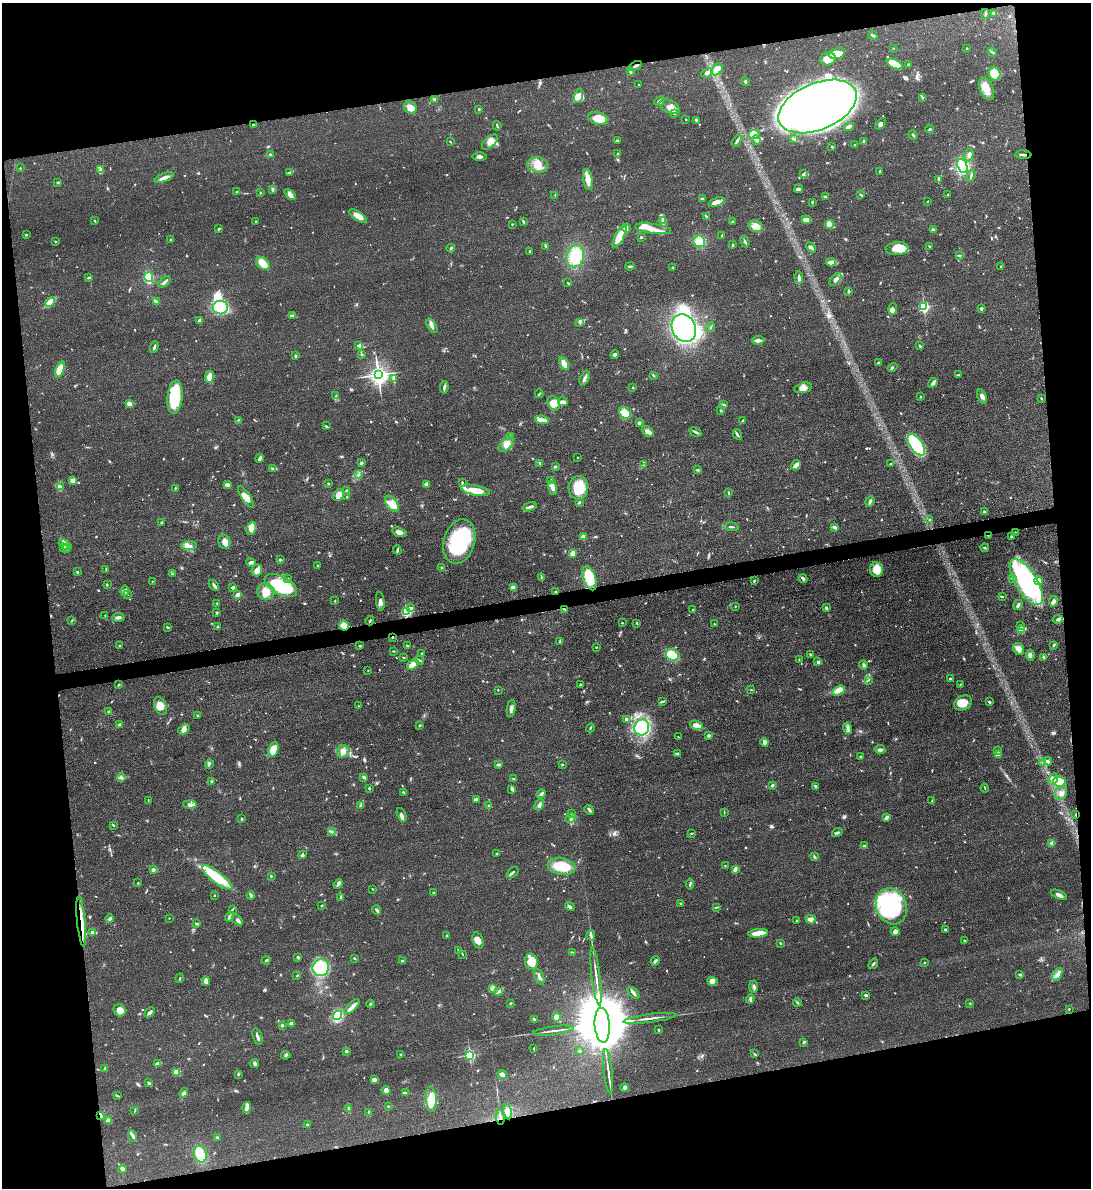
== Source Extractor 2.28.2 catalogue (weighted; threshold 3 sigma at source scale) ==
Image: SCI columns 142-4496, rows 12-4753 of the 4750 x 4765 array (HDU 1 of 3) = the unmasked area's bounding box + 8 px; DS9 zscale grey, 4 x 4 block average (1 PNG px = mean of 4 x 4 image px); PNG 1093 x 1190 px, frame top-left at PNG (2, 3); each listed source drawn as its Kron ellipse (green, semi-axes under 4 px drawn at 4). Shown black and unused: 22% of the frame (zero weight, under 3 of 4 exposures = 2% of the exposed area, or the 3 px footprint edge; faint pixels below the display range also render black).
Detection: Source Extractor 2.28.2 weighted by HDU 2 'WHT'. Background 0.0459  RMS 0.0051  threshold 0.0232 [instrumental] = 3 sigma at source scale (4.5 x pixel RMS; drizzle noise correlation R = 1.50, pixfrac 1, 0.05/0.05 arcsec/px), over >= 5 px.
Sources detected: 916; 5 too faint to see at this stretch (4 x 4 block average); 7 inside a brighter object's white glare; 6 cosmic-ray / hot-pixel residue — neither listed nor drawn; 20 coinciding with a brighter row at this scale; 51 inside a brighter listed object's ellipse — not listed separately; of the other 827, all 500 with FLUX_AUTO >= 1.9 (the completeness limit of this list) listed and drawn (327 fainter detections not listed), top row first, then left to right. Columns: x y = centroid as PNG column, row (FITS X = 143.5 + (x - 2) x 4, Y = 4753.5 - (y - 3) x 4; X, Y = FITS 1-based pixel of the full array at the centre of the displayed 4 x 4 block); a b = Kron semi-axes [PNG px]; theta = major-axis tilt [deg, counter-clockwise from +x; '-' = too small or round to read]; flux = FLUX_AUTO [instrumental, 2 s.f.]
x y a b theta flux
994 13 3 2 - 5.4
985 14 5 2 - 4
873 35 5 2 - 6.9
893 48 2 2 - 2
967 48 2 2 - 6.9
992 52 5 2 - 3.8
837 53 8 5 14 43
828 59 8 6 17 48
895 64 8 4 -27 94
908 64 3 2 - 2.3
635 66 7 2 25 7
717 69 7 4 51 29
630 71 3 3 - 6.3
707 73 6 3 24 10
995 74 7 5 -67 58
745 82 4 2 - 3.9
638 84 2 2 - 2.3
986 89 12 6 -67 52
579 96 7 4 76 17
923 97 3 2 - 3.1
435 99 4 2 - 4.9
659 101 5 3 - 8.7
817 106 41 23 23 2800
410 107 7 5 -36 23
670 107 11 6 -25 25
479 109 2 2 - 3.8
674 114 3 2 - 2.4
598 119 10 6 -13 48
686 119 2 2 - 2.2
696 120 2 2 - 6.3
881 124 7 3 49 8.8
253 125 2 2 - 3.4
497 126 5 2 - 3.6
849 126 5 2 - 16
929 129 4 2 - 3.1
754 135 5 4 - 15
913 135 5 2 - 4.5
793 138 4 2 - 3.8
617 140 3 2 - 5.2
756 140 5 3 - 10
737 141 6 2 55 8.7
863 141 3 3 - 3
450 142 3 2 - 1.9
490 142 10 5 42 20
855 145 2 2 - 5
832 147 3 2 - 3.1
270 154 3 2 - 4
617 154 2 2 - 2
969 155 6 3 74 16
1023 155 8 2 -4 7.9
480 157 7 3 0 9.2
538 165 10 7 -8 37
962 166 7 5 -67 200
20 168 3 2 - 2.5
100 170 3 2 - 5.7
880 171 3 2 - 2.3
289 173 2 2 - 2.4
803 174 3 2 - 4.1
971 176 6 2 72 5.7
164 178 10 2 21 17
588 179 11 4 -81 28
939 180 2 2 - 2.5
58 182 2 2 - 3.2
272 189 2 2 - 1.9
799 189 4 2 - 9.1
237 192 2 2 - 2.4
260 193 3 2 - 2.1
290 194 6 3 -45 16
861 194 3 2 - 2.6
555 195 2 2 - 1.9
947 195 2 2 - 2.6
825 196 4 2 - 4.2
702 199 3 2 - 6.9
927 201 2 2 - 2.2
716 202 8 4 20 19
812 202 3 2 - 2.6
358 216 10 4 -34 27
707 217 3 2 - 2.6
94 220 3 2 - 3.4
663 220 4 3 - 5.9
806 220 5 2 - 34
256 221 2 2 - 2.4
523 221 3 2 - 4.3
732 222 3 2 - 2.4
512 224 2 2 - 2.9
829 224 4 3 - 32
756 226 7 6 - 24
626 228 4 2 - 9.2
219 229 2 2 - 4.2
653 229 18 5 -8 34
933 229 3 2 - 5.6
26 235 2 2 - 2.6
619 236 12 4 63 69
722 236 4 2 - 2.4
641 237 2 2 - 3.8
171 240 3 2 - 2.9
55 241 2 2 - 2.1
699 241 6 5 - 60
745 242 5 2 - 6.2
733 245 3 2 - 3.2
546 246 3 3 - 6.1
929 246 2 2 - 3.4
811 247 6 3 -44 8.2
451 248 4 2 - 4.4
897 249 11 6 5 57
530 251 2 2 - 3.2
959 255 3 2 - 2.8
575 256 11 8 74 110
831 262 4 3 - 28
263 264 8 5 -42 42
630 266 4 2 - 4.1
1001 267 4 2 - 3.3
672 268 3 2 - 3.3
149 277 5 3 - 190
89 278 4 2 - 3.4
799 278 6 3 -87 8.9
835 279 7 4 48 14
164 282 7 2 41 7.7
568 283 2 2 - 3.1
849 291 2 2 - 4.9
50 302 5 3 - 68
156 302 3 2 - 3.3
924 307 2 2 - 510
220 308 7 7 - 180
893 309 6 4 88 9.2
981 309 2 2 - 19
292 315 3 2 - 3.3
199 321 3 2 - 16
580 323 2 2 - 4.2
432 326 8 3 -59 11
711 327 5 2 - 2.5
684 328 14 11 -63 770
758 340 6 3 2 15
359 346 4 2 - 7.5
920 346 4 2 - 3
154 347 6 2 68 7
615 354 4 2 - 10
362 355 2 2 - 1.9
296 356 2 2 - 5.4
878 362 3 2 - 3.6
564 364 7 3 -64 30
892 367 5 2 - 4.5
60 369 8 4 70 53
378 375 3 3 - 2000
653 375 3 2 - 4.2
958 375 4 2 - 3.8
209 377 6 3 83 33
394 378 4 3 - 5.5
585 378 8 2 66 9.5
933 383 5 3 - 8
444 387 6 3 82 6.6
633 387 2 2 - 2.7
803 388 9 5 15 16
539 394 4 2 - 3
336 396 3 2 - 3.4
982 396 8 3 -64 12
175 397 17 7 85 130
920 397 2 2 - 2.9
1041 398 3 2 - 2.8
563 402 5 3 - 7.6
554 403 8 6 -63 30
129 404 3 2 - 21
724 405 3 2 - 3.3
721 410 2 2 - 3.7
625 413 7 5 -43 63
238 420 2 2 - 2.1
542 420 7 3 -7 26
743 420 3 2 - 2.5
639 423 3 3 - 7
326 426 4 2 - 3.3
648 431 6 4 -33 12
695 432 6 2 -26 6.2
737 434 5 2 - 6.5
510 436 4 2 - 3.9
506 444 9 5 44 22
916 445 12 6 -55 240
577 457 2 2 - 2
260 458 4 3 - 9.2
361 463 3 3 - 4
539 463 3 2 - 2.1
891 463 4 2 - 2.3
643 465 3 2 - 2.5
796 465 5 2 - 20
555 466 2 2 - 14
273 468 3 2 - 3.6
698 470 4 2 - 3.4
358 475 4 2 - 3.6
73 480 2 2 - 70
551 481 4 2 - 2.5
462 482 2 2 - 2.2
328 483 2 2 - 3.1
426 484 2 2 - 38
228 485 4 3 - 6.8
61 486 3 2 - 4.3
175 488 2 2 - 2
553 488 7 2 -74 18
578 488 12 9 85 96
346 490 3 2 - 2.1
475 490 14 5 -11 64
728 492 2 2 - 3.2
339 495 6 5 - 21
246 497 12 4 -56 31
347 497 2 2 - 3
870 501 6 2 68 7.4
579 502 4 2 - 4
392 504 9 5 -54 40
530 507 7 2 17 9.3
985 512 4 3 - 6.1
929 520 3 2 - 3.6
161 522 2 2 - 2.1
732 527 7 2 -7 5.4
834 527 3 2 - 10
251 528 6 5 - 19
399 532 7 4 -18 16
1015 532 2 2 - 2.1
988 535 2 2 - 1.9
583 536 2 2 - 41
1011 536 3 2 - 4
459 541 23 15 73 250
224 542 7 6 - 19
65 545 7 3 -33 10
189 545 8 3 3 14
64 547 3 2 - 3.3
985 548 4 2 - 2.6
67 549 2 2 - 2.2
397 550 4 2 - 5.7
573 553 3 3 - 14
280 560 3 3 - 3.3
251 562 5 4 - 7.1
318 566 2 2 - 3.7
442 567 3 2 - 3.8
106 569 3 2 - 2.9
876 569 7 6 - 49
257 570 6 5 - 22
77 572 2 2 - 9.7
173 574 3 2 - 2.5
541 577 2 2 - 2
590 578 12 6 -71 87
288 579 3 2 - 2.5
803 579 4 2 - 13
1013 579 3 2 - 3.3
152 581 2 2 - 3.6
754 581 2 2 - 3.3
1038 581 4 3 - 14
1026 582 26 10 -58 580
107 584 3 2 - 2.9
214 585 6 2 -48 10
281 585 18 9 -28 180
233 587 2 2 - 9.1
513 588 4 4 - 19
125 591 5 3 - 7.7
266 592 9 8 - 41
556 592 3 2 - 3.7
128 595 2 2 - 3.2
237 595 3 2 - 16
1002 597 3 2 - 3
335 601 2 2 - 2.2
380 601 9 4 -83 13
1053 601 5 4 - 10
217 603 2 2 - 2.5
1018 605 5 3 - 6.1
735 606 2 2 - 2
411 608 3 2 - 6.6
826 608 4 2 - 5.1
565 609 4 2 - 4.1
693 610 4 2 - 2.5
406 612 2 2 - 450
216 613 3 2 - 2.4
105 616 4 2 - 2.5
118 617 6 3 4 11
1058 619 5 3 - 6.7
72 620 2 2 - 2
370 621 4 2 - 2.9
622 623 2 2 - 2.8
637 624 3 2 - 2.8
714 624 2 2 - 1.9
344 625 5 4 - 26
1020 625 2 2 - 2.2
168 627 3 2 - 3.7
217 627 3 2 - 2.7
1021 630 4 2 - 71
392 637 2 2 - 2
560 642 4 2 - 2.2
119 645 2 2 - 3.8
1054 645 3 2 - 6.5
360 646 2 2 - 3.3
407 646 3 2 - 3.9
596 647 2 2 - 2.4
1019 649 6 5 - 19
393 651 2 2 - 3.1
422 654 4 2 - 2.6
672 655 7 5 -33 73
810 655 3 2 - 5.5
1030 655 6 3 -81 11
403 657 4 2 - 2.1
1043 657 4 2 - 6.1
799 659 2 2 - 2.2
419 660 5 2 - 4.1
817 662 3 3 - 4.2
413 664 6 3 37 34
864 665 4 2 - 5.1
368 670 2 2 - 3.6
950 679 3 2 - 3.4
868 680 3 2 - 2.4
960 684 3 2 - 1.9
119 685 3 2 - 2.8
581 685 3 2 - 4.4
498 690 2 2 - 3
751 690 3 2 - 2.1
838 690 7 4 31 32
663 702 2 2 - 2.5
989 702 3 2 - 4.6
963 703 9 7 23 36
160 706 9 6 -68 31
358 706 2 2 - 3.6
511 709 9 3 80 12
109 712 4 3 - 6.3
197 715 2 2 - 2.1
626 719 3 2 - 10
119 725 3 3 - 6
697 725 7 3 -23 25
419 726 2 2 - 6
590 728 4 2 - 4.8
642 728 8 7 - 350
848 728 6 2 -76 7.2
184 729 6 4 37 10
709 736 3 3 - 5.3
678 737 2 2 - 1.9
764 742 4 3 - 9.2
273 749 7 4 65 50
880 749 5 3 - 7.8
343 751 6 6 - 18
997 751 4 2 - 4.6
677 754 4 3 - 3.8
998 754 2 2 - 77
860 757 2 2 - 3.2
1048 761 4 2 - 6.9
1043 762 2 2 - 2
209 764 4 2 - 3.5
562 764 2 2 - 2.9
498 765 3 2 - 6.2
364 777 4 3 - 5
121 778 4 3 - 7.1
513 779 3 2 - 2.2
1053 779 6 3 62 9.1
211 781 3 2 - 3
1060 782 6 5 - 140
772 785 3 2 - 5.4
815 786 3 2 - 4
369 788 2 2 - 3.4
985 788 4 2 - 2.5
512 789 4 3 - 5.4
404 792 4 2 - 3.1
1061 793 7 6 - 15
541 794 4 3 - 6.5
476 799 4 2 - 4.8
148 800 3 2 - 2.1
932 801 3 2 - 2.1
190 804 6 3 -1 10
360 805 3 2 - 2.8
489 805 2 2 - 1.9
539 805 6 3 53 8.3
589 810 5 3 - 6.7
724 812 3 2 - 2
571 814 2 2 - 1.9
402 815 7 3 -63 9.6
1076 815 3 2 - 2.8
887 817 4 2 - 10
571 818 6 4 25 8.9
242 819 2 2 - 4.6
113 825 3 2 - 2.7
331 831 2 2 - 2.8
691 833 2 2 - 2.4
837 833 5 2 - 5.3
1052 843 4 3 - 5.6
864 846 2 2 - 4.2
497 853 2 2 - 2.7
302 855 4 2 - 4.5
814 857 3 2 - 2.4
725 865 2 2 - 3.6
561 866 14 8 -9 83
153 869 2 2 - 36
735 869 3 2 - 14
512 873 7 2 39 7.2
271 876 2 2 - 3
217 877 19 5 -38 140
138 883 2 2 - 2
338 884 5 3 - 6.9
690 884 5 2 - 5.1
372 889 2 2 - 2
433 893 2 2 - 7.5
251 895 4 2 - 7.1
1059 895 9 3 -23 13
214 896 2 2 - 4.7
341 897 3 2 - 3.6
681 903 3 2 - 4.1
322 905 2 2 - 2.7
570 906 5 3 - 7
891 906 18 15 -68 450
716 907 4 2 - 2.3
232 909 3 2 - 3.1
377 910 5 2 - 6.9
229 917 5 3 - 7.9
169 918 2 2 - 3.1
110 919 4 3 - 5.8
811 919 5 3 - 18
237 920 6 3 -48 8.7
81 921 25 2 -84 41
796 921 4 2 - 2.1
197 924 2 2 - 4
945 930 3 2 - 5.9
92 932 2 2 - 40
895 932 4 4 - 15
758 933 10 3 6 60
591 935 5 2 - 4.9
447 936 3 2 - 4.5
964 940 2 2 - 2.6
478 941 8 5 -74 19
780 943 3 2 - 2.5
459 950 3 2 - 1.9
573 952 3 2 - 2.1
462 954 3 2 - 1.9
297 957 3 2 - 3.5
354 958 2 2 - 3
266 960 4 2 - 3.3
402 961 2 2 - 3.9
655 961 5 3 - 6.5
531 962 8 6 -80 37
924 963 2 2 - 4.1
873 964 6 2 55 4.2
321 968 9 8 - 290
1057 974 7 4 60 13
297 975 3 2 - 2
1020 975 2 2 - 16
539 976 8 2 -66 9.7
596 976 29 2 -83 23
180 978 4 2 - 2.4
206 981 5 3 - 19
712 981 5 4 - 15
754 986 6 3 -85 7.6
493 988 3 2 - 3.1
499 991 4 3 - 5.5
633 993 7 3 -45 9.5
866 995 3 3 - 4.7
750 999 4 2 - 7.5
797 1002 4 2 - 2.5
510 1003 3 2 - 2.1
970 1003 3 2 - 2.2
370 1004 4 2 - 3.8
352 1007 9 2 44 28
1069 1009 3 2 - 2
120 1010 6 5 - 25
150 1012 6 3 43 8.9
337 1015 5 4 - 86
557 1017 5 4 - 34
650 1018 27 2 7 19
534 1019 4 3 - 3.9
291 1023 4 2 - 9.4
282 1025 3 2 - 4.3
602 1025 17 7 -86 50000
658 1030 3 2 - 3
553 1031 20 2 8 15
257 1037 8 2 -71 11
804 1042 3 2 - 4.8
534 1048 3 2 - 1.9
346 1051 2 2 - 19
580 1051 2 2 - 5.6
401 1054 2 2 - 4.8
755 1054 3 2 - 2.5
286 1055 5 3 - 4.9
470 1055 2 2 - 510
158 1063 3 2 - 3.7
255 1063 4 3 - 8
105 1069 4 2 - 6.7
608 1071 22 2 -83 17
177 1072 4 3 - 22
238 1074 3 2 - 3.6
502 1074 5 3 - 12
374 1080 3 2 - 15
149 1083 4 3 - 5
624 1088 4 3 - 6.7
386 1091 4 3 - 18
184 1093 5 3 - 6.2
405 1093 2 2 - 2.6
117 1095 2 2 - 2.1
431 1099 12 5 -85 64
388 1106 2 2 - 2.4
247 1107 5 4 - 9.6
349 1108 3 3 - 4.7
135 1111 3 2 - 2.1
369 1112 2 2 - 2.1
508 1112 8 4 -78 23
100 1116 4 2 - 12
500 1117 7 2 -83 8
109 1121 4 3 - 16
307 1125 2 2 - 8.3
132 1136 6 3 -66 8
217 1137 2 2 - 4.1
200 1154 8 6 -70 87
122 1169 4 2 - 8.7
Overlapping masked pixels (flux is a lower limit): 10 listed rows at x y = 635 66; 1023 155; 988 535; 556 592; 344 625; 392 637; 1076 815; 81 921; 100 1116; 500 1117
Diffuse or blended objects may show on this block-average render without a row.